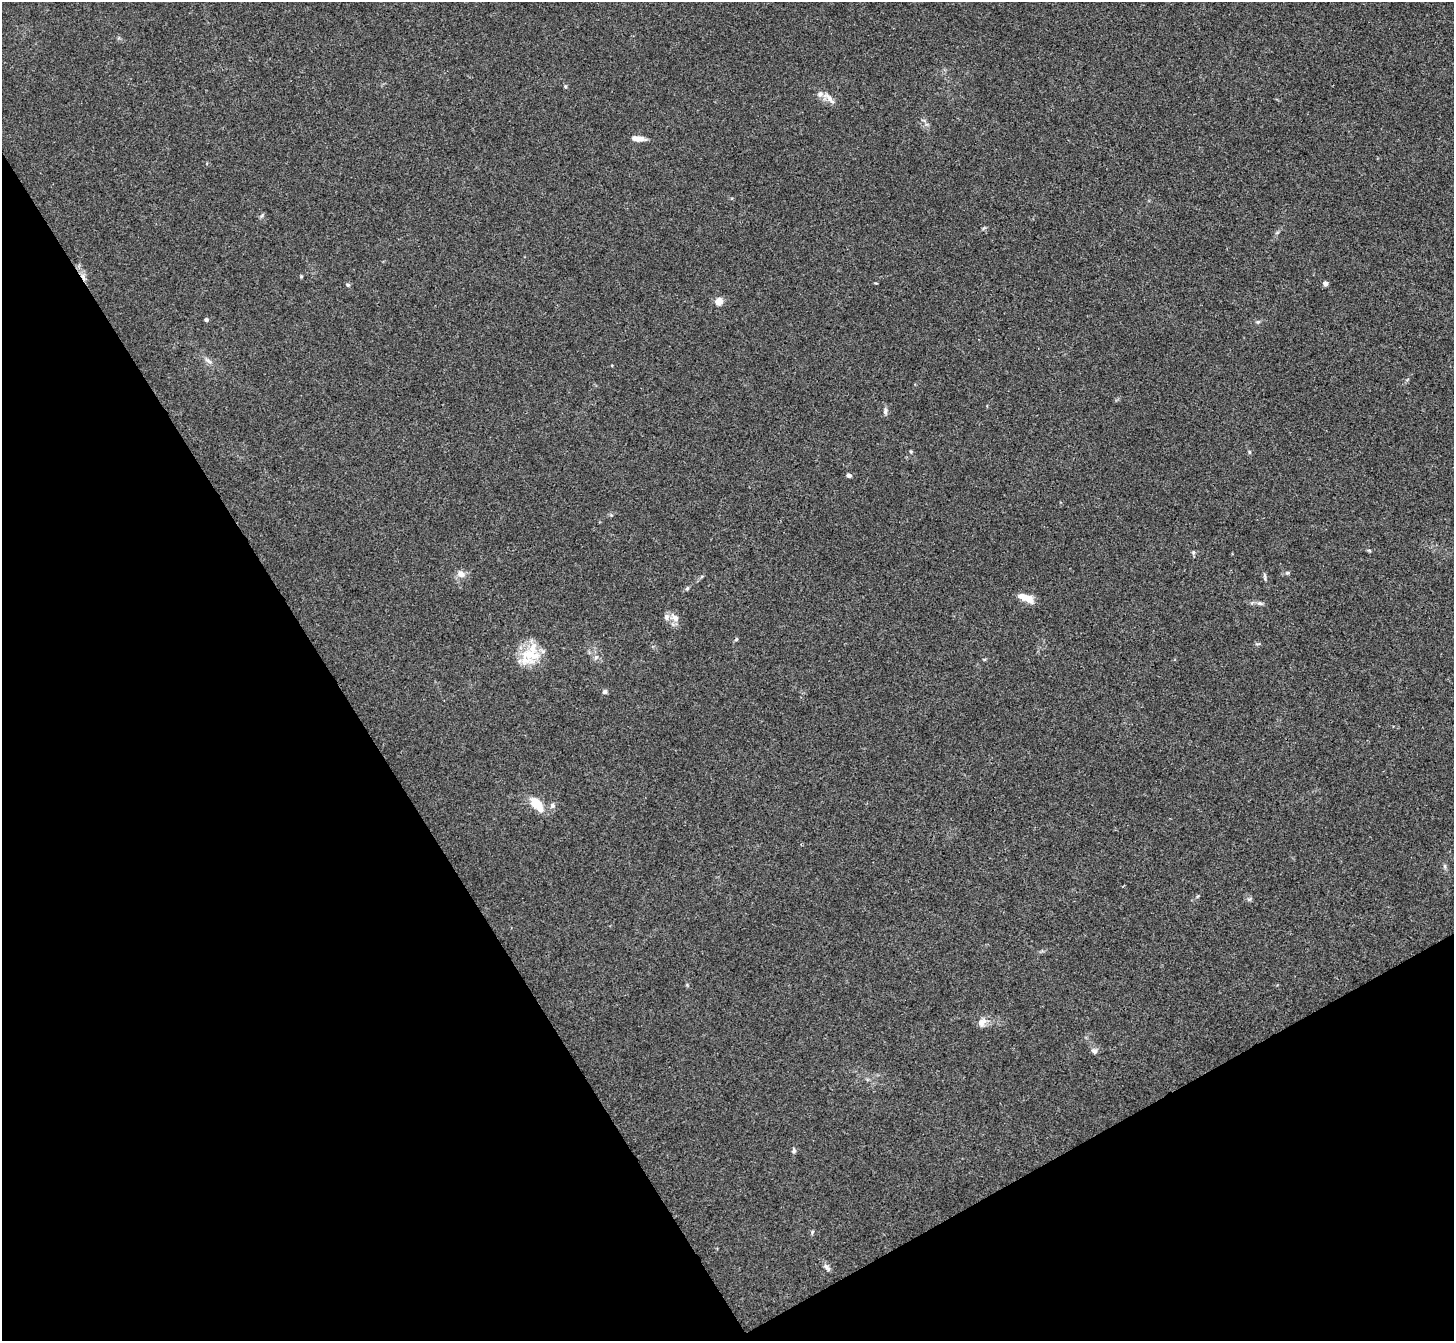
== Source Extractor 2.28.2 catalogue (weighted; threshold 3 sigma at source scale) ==
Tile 14 of 4 x 4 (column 2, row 4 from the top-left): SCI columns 1455-2906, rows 157-1495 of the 5811 x 5806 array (HDU 1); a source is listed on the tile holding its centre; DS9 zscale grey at full resolution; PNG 1456 x 1343 px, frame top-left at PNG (2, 2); no overlay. Shown black and unused: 30% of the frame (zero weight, under 3 of 4 exposures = <1% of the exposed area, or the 3 px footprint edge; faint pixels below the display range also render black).
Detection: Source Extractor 2.28.2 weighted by HDU 2 'WHT'; one run over the whole footprint, this tile lists its part. Background 0.0166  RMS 0.0046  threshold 0.0206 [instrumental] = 3 sigma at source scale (4.5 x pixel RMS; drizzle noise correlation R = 1.50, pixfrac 1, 0.05/0.05 arcsec/px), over >= 5 px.
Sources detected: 36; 1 cosmic-ray / hot-pixel residue — not listed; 4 inside a brighter listed object's ellipse — not listed separately; the other 31 listed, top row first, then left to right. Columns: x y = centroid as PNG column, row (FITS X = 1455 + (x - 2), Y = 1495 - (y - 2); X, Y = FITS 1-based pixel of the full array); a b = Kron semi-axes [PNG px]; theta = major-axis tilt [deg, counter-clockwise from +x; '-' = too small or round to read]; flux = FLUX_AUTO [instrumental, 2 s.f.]
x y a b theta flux
565 86 5 4 - 0.5
829 98 21 6 -47 2.8
637 139 12 6 -6 4.2
1325 284 4 4 - 2.2
348 285 5 4 - 0.59
719 301 5 5 - 8.1
206 320 4 4 - 1.1
1258 322 6 4 -42 0.62
209 361 12 4 -36 1.5
885 411 10 5 89 1.2
911 452 5 4 - 0.53
1249 452 5 3 - 0.48
849 475 5 4 - 1.2
1193 552 6 4 -79 0.7
461 574 11 9 -41 2.6
1265 578 8 3 86 0.77
687 588 5 5 - 0.64
1028 599 13 10 -34 4.3
1259 603 7 5 -1 1.1
675 618 12 8 -32 3.3
530 655 32 20 55 14
596 657 7 4 19 0.84
605 692 6 5 - 1.1
552 805 6 6 - 1.2
538 806 16 10 -35 7.5
1445 866 6 4 -88 0.76
982 1022 13 9 54 2.9
1094 1051 8 7 - 1.5
794 1151 6 5 - 1
812 1232 5 4 - 0.62
827 1267 13 5 -53 1.5
Unlisted compact peaks at least as high as the median listed source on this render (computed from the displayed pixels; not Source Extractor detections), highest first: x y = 1287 573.